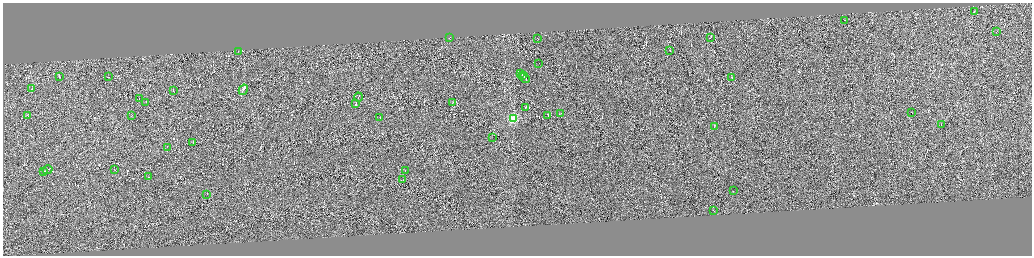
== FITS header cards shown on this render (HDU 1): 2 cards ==
NAXIS1  =                 4117
NAXIS2  =                 1014

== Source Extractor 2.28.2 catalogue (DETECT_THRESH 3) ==
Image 4117 x 1014 px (HDU 1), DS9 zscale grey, zoomed out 1/4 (1 PNG px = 4 x 4 image px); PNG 1034 x 258 px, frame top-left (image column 3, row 1011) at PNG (3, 3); each listed source drawn as its Kron ellipse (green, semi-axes under 4 px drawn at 4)
Background 0.0855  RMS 3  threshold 8.89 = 3 sigma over >= 5 px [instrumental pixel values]
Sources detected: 916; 871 cannot appear on this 1/4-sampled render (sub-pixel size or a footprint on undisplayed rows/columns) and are neither listed nor drawn; the other 45 listed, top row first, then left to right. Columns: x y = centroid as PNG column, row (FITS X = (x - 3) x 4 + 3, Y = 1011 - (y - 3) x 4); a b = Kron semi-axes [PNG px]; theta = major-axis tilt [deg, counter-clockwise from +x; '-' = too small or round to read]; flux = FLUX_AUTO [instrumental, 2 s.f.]
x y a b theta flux
974 11 3 1 - 11000
844 20 2 1 - 5400
996 32 2 1 - 6100
450 37 2 1 - 17000
711 37 2 1 - 8500
537 38 3 1 - 9900
670 50 2 1 - 3800
238 51 2 1 - 4400
539 63 2 1 - 5700
521 73 3 1 - 20000
522 75 2 1 - 6500
59 76 3 1 - 10000
108 77 2 1 - 9600
525 77 6 1 -52 31000
731 77 2 1 - 9700
32 88 2 1 - 9400
243 89 5 1 - 180000
173 90 2 1 - 29000
358 97 4 1 - 21000
139 98 2 1 - 5700
146 102 2 1 - 20000
453 102 3 1 - 9500
356 103 3 1 - 13000
526 107 2 1 - 29000
911 112 2 1 - 3700
560 113 2 1 - 9200
28 115 2 1 - 25000
132 115 2 1 - 4000
548 115 2 1 - 9000
380 117 2 1 - 57000
514 118 2 2 - 110000
941 125 2 1 - 6600
714 127 2 1 - 15000
492 137 2 1 - 5700
193 142 2 1 - 4900
167 147 2 1 - 13000
47 169 5 1 - 20000
114 169 2 1 - 12000
405 170 2 1 - 7600
44 171 2 1 - 10000
149 176 2 1 - 2500
403 180 2 1 - 13000
733 190 2 1 - 4300
207 194 2 1 - 10000
713 210 2 1 - 4700
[871 sub-pixel or undisplayed-footprint detections neither listed nor drawn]